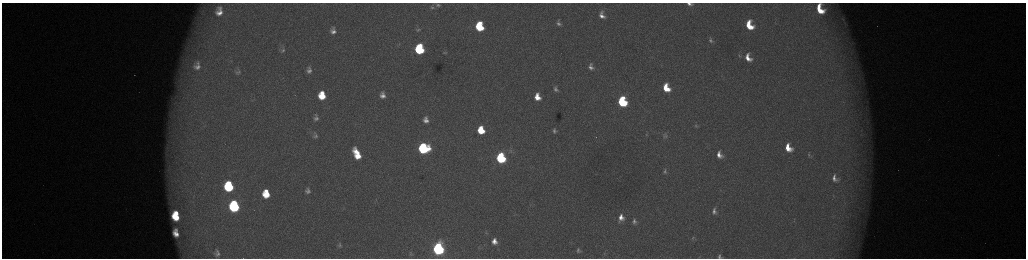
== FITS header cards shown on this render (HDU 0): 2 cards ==
NAXIS1  =                 2048 /fastest changing axis
NAXIS2  =                  512 /next to fastest changing axis

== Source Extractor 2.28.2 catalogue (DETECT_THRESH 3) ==
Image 2048 x 512 px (HDU 0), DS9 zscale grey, zoomed out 1/2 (1 PNG px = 2 x 2 image px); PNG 1028 x 260 px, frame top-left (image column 1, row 511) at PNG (2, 3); no overlay
Background 173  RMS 2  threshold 5.86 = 3 sigma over >= 5 px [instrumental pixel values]
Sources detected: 69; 5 cannot appear on this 1/2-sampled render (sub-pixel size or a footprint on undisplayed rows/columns) and are not listed; the other 64 listed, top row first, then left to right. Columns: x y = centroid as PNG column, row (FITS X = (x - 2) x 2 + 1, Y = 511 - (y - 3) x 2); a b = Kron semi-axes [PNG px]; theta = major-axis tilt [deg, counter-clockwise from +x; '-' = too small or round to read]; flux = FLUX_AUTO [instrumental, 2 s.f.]
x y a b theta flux
689 4 5 3 - 1400
438 5 8 5 0 1000
432 7 7 4 0 940
820 9 9 6 -62 10000
219 12 8 6 81 3200
602 15 11 8 -68 3700
559 23 11 7 -66 2300
749 25 10 7 -66 13000
479 27 7 6 - 23000
418 30 6 4 11 630
333 31 8 7 - 2500
711 40 9 6 -64 1700
419 49 7 6 - 37000
282 50 9 8 - 1900
445 53 4 2 - 290
739 55 7 4 -74 830
748 58 12 8 -65 5600
197 65 17 12 84 6500
591 67 11 8 -67 3000
309 68 5 4 - 660
309 71 6 5 - 1500
238 72 9 6 55 1200
666 88 8 6 -66 10000
556 89 8 6 -68 1600
322 95 7 6 - 10000
382 95 6 5 - 2300
537 97 6 5 - 5300
622 102 7 6 - 42000
316 118 5 4 - 1300
426 120 8 6 -80 2700
696 125 6 5 - 760
481 130 7 5 -75 12000
554 131 4 4 - 950
315 135 7 5 -84 1000
646 135 5 4 - 630
665 136 9 8 - 1900
423 148 7 7 - 60000
788 148 8 6 -60 6900
511 151 6 4 56 830
357 154 11 6 -65 11000
719 155 9 6 -64 3500
809 155 6 4 -86 620
501 158 7 6 - 52000
665 171 9 6 -83 1600
835 178 9 6 -65 2300
229 186 8 6 -82 36000
308 191 5 4 - 1400
266 194 7 6 - 11000
234 206 8 6 -81 62000
714 211 9 6 -87 1900
176 213 4 3 - 4000
176 217 7 5 -38 10000
621 218 10 7 81 4200
634 221 9 7 -76 2200
176 233 8 5 -79 4200
693 238 7 4 71 920
494 241 6 6 - 3100
339 245 7 5 -85 870
438 249 7 6 - 130000
578 250 5 4 - 930
217 253 9 6 -81 1800
604 253 5 2 - 280
411 254 5 5 - 560
720 256 4 4 - 970
At the frame edge (FLAGS 8, measured only in part): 3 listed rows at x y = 689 4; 820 9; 720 256
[5 sub-pixel or undisplayed-footprint detections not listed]